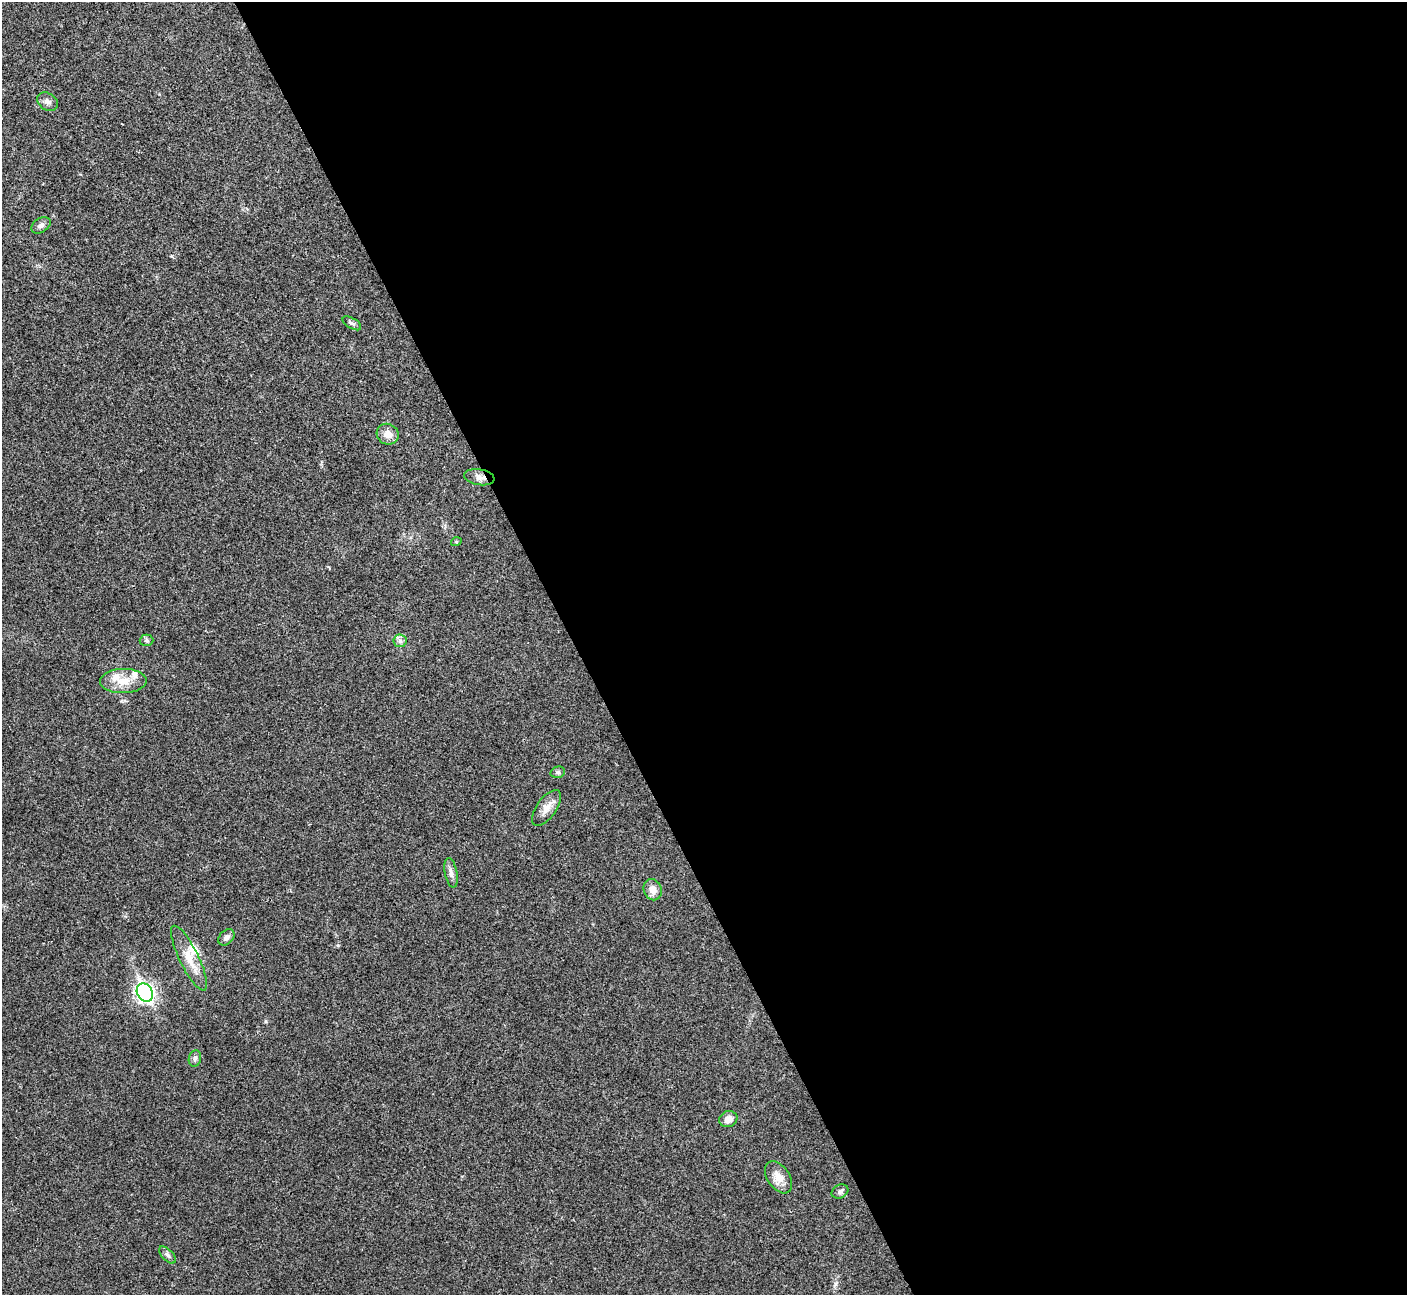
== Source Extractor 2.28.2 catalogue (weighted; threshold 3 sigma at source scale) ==
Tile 8 of 4 x 4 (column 4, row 2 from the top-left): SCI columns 4218-5622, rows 2743-4035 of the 5628 x 5617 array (HDU 1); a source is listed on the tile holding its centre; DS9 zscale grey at full resolution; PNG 1409 x 1297 px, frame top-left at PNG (2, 2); each listed source drawn as its Kron ellipse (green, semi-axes under 4 px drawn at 4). Shown black and unused: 59% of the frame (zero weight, under 3 of 4 exposures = <1% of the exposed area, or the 3 px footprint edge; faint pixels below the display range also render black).
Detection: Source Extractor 2.28.2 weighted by HDU 2 'WHT'; one run over the whole footprint, this tile lists its part. Background 0.0214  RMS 0.004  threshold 0.0181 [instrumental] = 3 sigma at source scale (4.5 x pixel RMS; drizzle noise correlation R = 1.50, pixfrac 1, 0.05/0.05 arcsec/px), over >= 5 px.
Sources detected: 23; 2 inside a brighter listed object's ellipse — not listed separately; the other 21 listed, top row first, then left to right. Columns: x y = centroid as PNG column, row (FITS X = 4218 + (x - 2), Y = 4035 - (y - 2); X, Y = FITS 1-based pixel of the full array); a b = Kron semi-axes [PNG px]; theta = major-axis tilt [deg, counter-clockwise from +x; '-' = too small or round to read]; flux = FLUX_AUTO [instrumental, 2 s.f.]
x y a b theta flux
47 102 11 8 -35 1.9
41 225 10 7 33 1.5
352 323 10 5 -31 1.1
388 434 11 10 - 3.6
479 477 15 8 -9 2.5
456 542 5 3 - 0.38
146 640 7 5 0 0.83
400 641 7 6 - 1.2
123 681 23 12 1 7.1
558 772 7 5 14 0.83
546 808 21 9 55 3.9
451 873 15 6 -79 1.9
653 890 11 9 -68 3.1
226 937 9 6 44 1.6
189 958 36 9 -64 7.3
145 992 9 7 -61 140
195 1058 8 6 75 1.1
728 1119 9 8 - 2.7
778 1177 18 11 -56 4.3
840 1191 9 6 26 1.2
167 1255 10 5 -46 1.2
Overlapping masked pixels (flux is a lower limit): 1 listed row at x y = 479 477